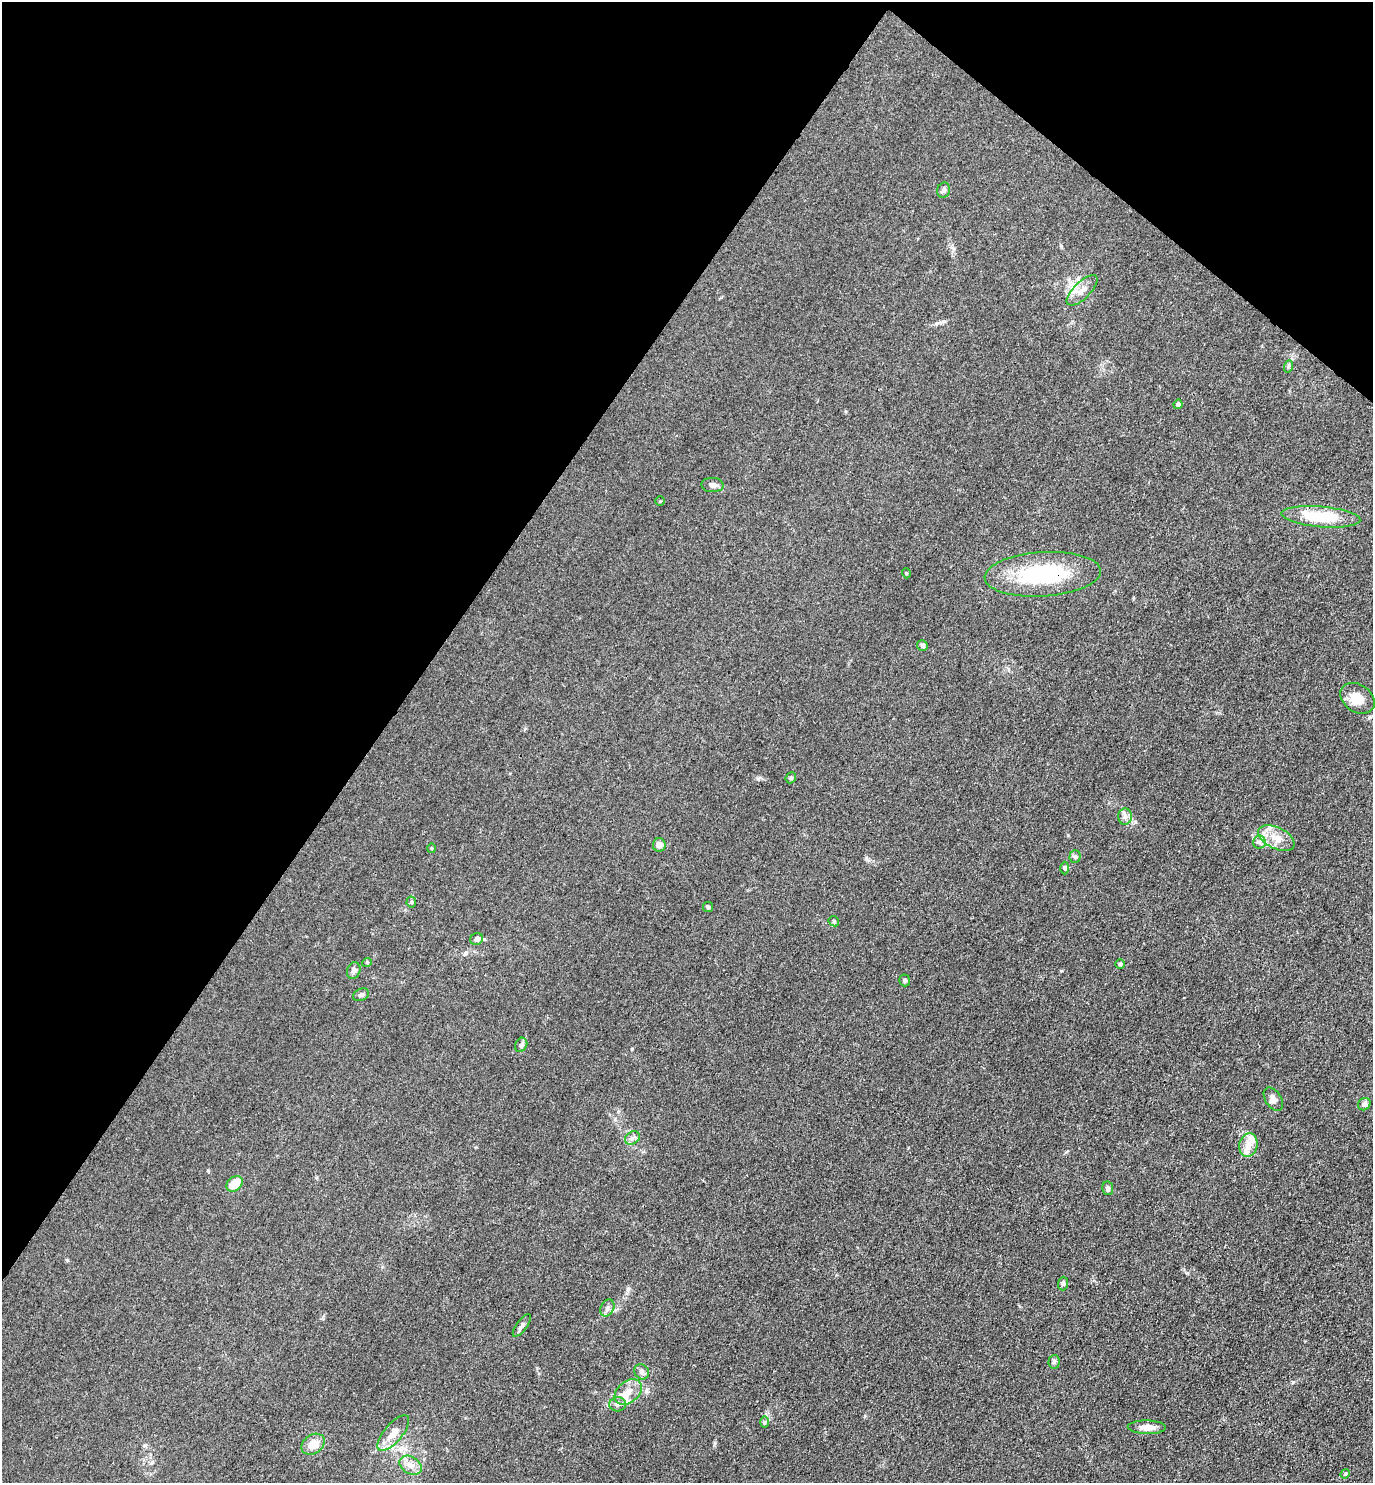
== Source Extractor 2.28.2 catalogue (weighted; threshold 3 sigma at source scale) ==
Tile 2 of 4 x 4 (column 2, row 1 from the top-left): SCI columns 1668-3038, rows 4445-5925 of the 5932 x 5927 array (HDU 1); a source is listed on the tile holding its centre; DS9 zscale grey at full resolution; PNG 1375 x 1485 px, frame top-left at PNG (2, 2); each listed source drawn as its Kron ellipse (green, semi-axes under 4 px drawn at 4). Shown black and unused: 33% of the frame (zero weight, under 3 of 4 exposures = <1% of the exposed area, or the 3 px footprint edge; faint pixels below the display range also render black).
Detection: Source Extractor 2.28.2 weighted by HDU 2 'WHT'; one run over the whole footprint, this tile lists its part. Background 0.0393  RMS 0.0049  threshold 0.0223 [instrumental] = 3 sigma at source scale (4.5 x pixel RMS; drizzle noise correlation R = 1.50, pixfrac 1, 0.05/0.05 arcsec/px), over >= 5 px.
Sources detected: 51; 3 inside a brighter listed object's ellipse — not listed separately; the other 48 listed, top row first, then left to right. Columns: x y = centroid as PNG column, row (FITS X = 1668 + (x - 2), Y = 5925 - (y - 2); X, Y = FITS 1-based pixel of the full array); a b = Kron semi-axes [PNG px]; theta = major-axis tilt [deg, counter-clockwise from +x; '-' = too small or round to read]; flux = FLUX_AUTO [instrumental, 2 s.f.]
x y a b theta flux
943 190 8 6 71 1.3
1082 290 20 8 44 4.8
1289 366 6 4 71 0.7
1178 404 5 4 - 1.6
712 485 11 7 -1 2.1
660 501 5 4 - 0.49
1321 517 40 10 -5 25
906 573 5 3 - 0.41
1043 574 58 22 4 43
922 645 5 5 - 1.1
1357 698 19 13 -34 7.7
791 778 6 4 49 0.78
1125 817 8 6 89 1.8
1276 838 19 10 -26 6.7
1259 842 6 6 - 1.4
659 845 6 6 - 2.3
431 848 5 3 - 0.52
1075 857 6 5 - 0.92
1065 868 6 4 -89 0.66
411 902 5 5 - 0.7
708 907 5 5 - 0.66
834 921 6 4 -46 0.68
477 939 6 6 - 2.1
367 962 5 3 - 0.38
1120 964 5 5 - 0.64
354 971 8 6 70 1.6
905 980 6 5 - 0.89
361 995 8 6 27 1.2
521 1045 7 6 - 1
1273 1099 13 8 -57 2.3
1364 1104 7 6 - 1.7
632 1138 8 6 36 1.5
1248 1145 12 9 75 3.6
235 1184 9 7 39 8.8
1108 1188 7 5 -79 1.6
1063 1284 7 5 87 1
607 1308 9 6 62 1.7
522 1326 13 5 54 1.9
1054 1362 7 5 86 1
642 1372 8 7 - 1.6
628 1392 15 10 40 5.6
618 1404 8 7 - 1.7
764 1422 6 4 90 0.8
1147 1427 19 6 -1 3.7
393 1433 22 9 50 5.6
313 1444 12 9 35 6.1
411 1465 12 8 -32 3.8
1345 1474 5 4 - 0.61
Overlapping masked pixels (flux is a lower limit): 1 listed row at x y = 1043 574
Unlisted compact peaks at least as high as the median listed source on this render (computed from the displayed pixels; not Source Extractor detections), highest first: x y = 646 1391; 628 1289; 866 858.